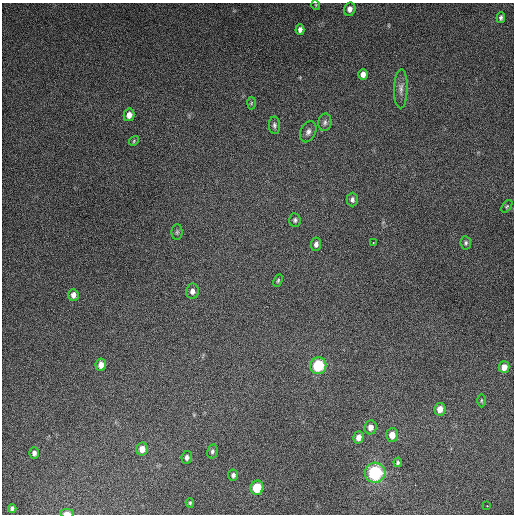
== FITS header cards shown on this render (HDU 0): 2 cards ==
NAXIS1  =                  512
NAXIS2  =                  512

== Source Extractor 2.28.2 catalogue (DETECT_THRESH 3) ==
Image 512 x 512 px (HDU 0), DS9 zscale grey, 1 PNG px = 1 image px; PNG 516 x 516 px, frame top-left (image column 1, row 512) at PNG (2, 3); each listed source drawn as its Kron ellipse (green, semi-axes under 4 px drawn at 4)
Background 5120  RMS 320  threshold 949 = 3 sigma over >= 5 px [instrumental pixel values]
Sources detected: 42; all 42 listed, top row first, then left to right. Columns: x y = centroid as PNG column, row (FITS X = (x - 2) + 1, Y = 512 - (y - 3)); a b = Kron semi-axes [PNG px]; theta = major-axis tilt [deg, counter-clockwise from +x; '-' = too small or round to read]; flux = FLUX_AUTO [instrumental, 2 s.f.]
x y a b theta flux
316 5 5 3 - 1.8e+04
350 9 7 5 75 9.6e+04
501 18 5 4 - 4.3e+04
300 29 5 4 - 7.3e+04
363 74 5 5 - 1.2e+05
401 89 19 7 89 1.4e+05
251 103 6 4 88 2.8e+04
129 115 6 5 - 1.4e+05
325 122 9 6 82 7.0e+04
274 125 8 5 -88 5.4e+04
308 132 11 7 64 9.2e+04
134 141 5 4 - 2.5e+04
352 199 7 5 90 6.3e+04
507 206 7 3 54 2.8e+04
295 220 7 5 -83 4.6e+04
177 232 8 5 89 4.4e+04
373 242 3 2 - 2.0e+04
466 243 7 5 -83 4.0e+04
316 244 7 5 85 7.6e+04
278 280 6 4 64 3.2e+04
192 291 7 6 - 9.5e+04
73 295 6 5 - 1.0e+05
101 365 6 5 - 1.5e+05
318 366 8 8 - 1.1e+06
504 367 6 5 - 1.5e+05
481 400 7 3 -90 2.5e+04
440 409 6 5 - 1.9e+05
370 427 7 6 - 1.2e+05
392 435 7 6 - 2.3e+05
358 437 6 5 - 1.2e+05
142 449 6 6 - 1.8e+05
212 451 7 5 77 5.4e+04
34 453 5 5 - 6.8e+04
187 457 6 5 - 7.0e+04
398 462 5 4 - 3.7e+04
375 473 10 10 - 1.7e+06
233 475 5 5 - 5.9e+04
257 488 7 6 - 6.9e+05
190 503 4 4 - 2.6e+04
487 506 2 2 - 1.5e+04
12 508 4 4 - 4.3e+04
67 513 7 3 -1 1.5e+05
At the frame edge (FLAGS 8, measured only in part): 1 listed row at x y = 67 513